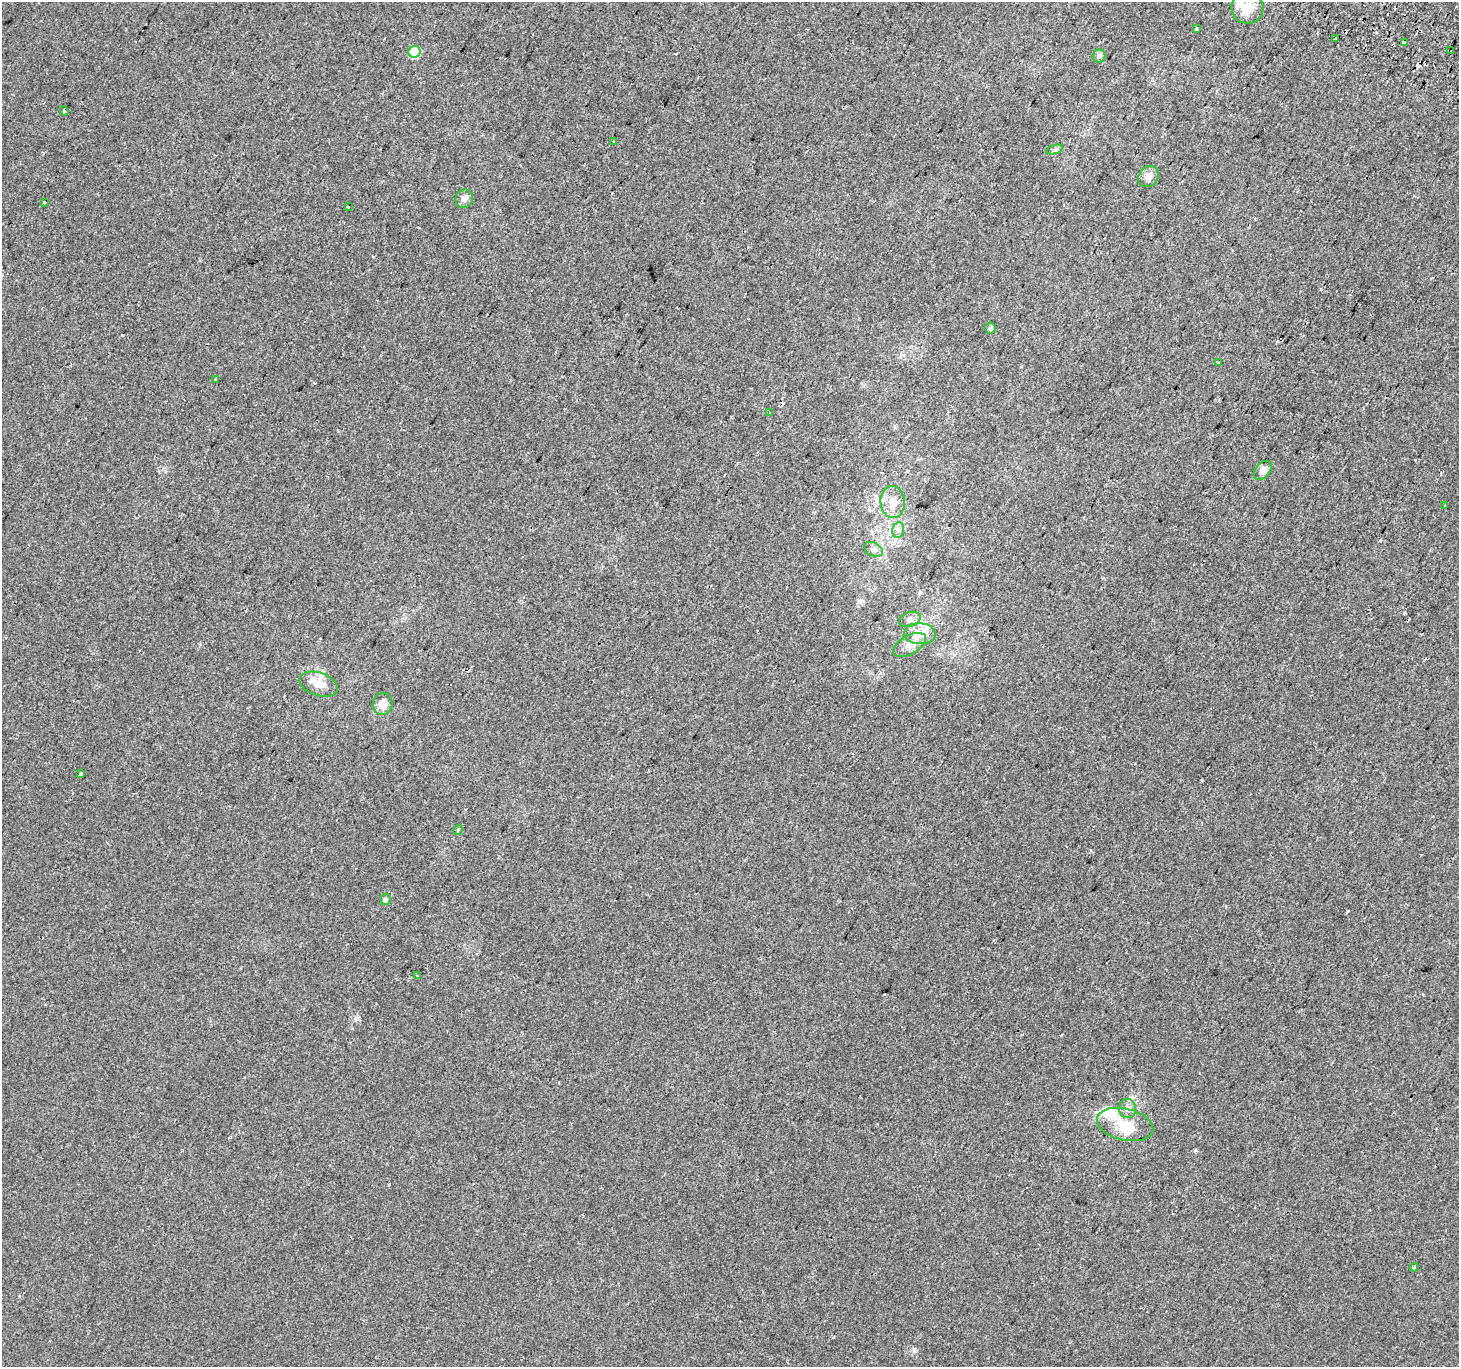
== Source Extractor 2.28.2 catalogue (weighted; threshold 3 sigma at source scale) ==
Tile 10 of 4 x 4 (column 2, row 3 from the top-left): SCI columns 1490-2946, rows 1665-3029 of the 5884 x 5991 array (HDU 1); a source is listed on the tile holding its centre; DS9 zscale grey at full resolution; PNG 1461 x 1369 px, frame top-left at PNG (2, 2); each listed source drawn as its Kron ellipse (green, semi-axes under 4 px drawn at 4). Shown black and unused: <1% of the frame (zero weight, under 2 of 3 exposures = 2% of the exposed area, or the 3 px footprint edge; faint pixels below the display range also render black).
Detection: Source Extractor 2.28.2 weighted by HDU 2 'WHT'; one run over the whole footprint, this tile lists its part. Background -5.38e-04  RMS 0.0034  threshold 0.0155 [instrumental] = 3 sigma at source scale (4.5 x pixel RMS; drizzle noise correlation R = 1.50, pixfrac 1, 0.0396/0.0396 arcsec/px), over >= 5 px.
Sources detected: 44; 1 inside a brighter object's white glare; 6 cosmic-ray / hot-pixel residue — neither listed nor drawn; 2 inside a brighter listed object's ellipse — not listed separately; the other 35 listed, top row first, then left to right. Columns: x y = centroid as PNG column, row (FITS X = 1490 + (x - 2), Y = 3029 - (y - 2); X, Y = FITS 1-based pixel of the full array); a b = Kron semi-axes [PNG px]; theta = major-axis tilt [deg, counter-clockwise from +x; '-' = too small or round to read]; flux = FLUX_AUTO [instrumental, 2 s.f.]
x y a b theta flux
1247 8 16 15 - 5.7
1197 29 4 3 - 4.6
1336 38 3 2 - 0.46
1404 43 4 3 - 1.1
1451 51 2 2 - 0.33
414 52 6 5 - 18
1099 56 6 6 - 0.85
64 111 4 4 - 0.56
614 141 3 3 - 0.7
1055 149 8 3 19 0.58
1148 176 11 9 53 2.2
464 199 9 8 - 1.7
45 202 3 3 - 0.9
348 207 3 3 - 1.2
990 328 5 5 - 0.53
1218 362 3 2 - 0.41
215 379 3 3 - 0.71
770 413 4 3 - 0.4
1263 470 11 7 49 1.8
893 502 16 12 -86 3.9
1445 505 3 3 - 1
898 530 8 6 78 1.1
873 549 10 6 -26 1.1
910 619 11 7 20 1.5
920 634 16 10 -3 4.1
909 645 18 9 30 3.3
319 684 20 11 -18 4.3
383 704 11 10 - 3
80 774 3 3 - 0.71
458 830 5 4 - 0.36
386 899 6 4 77 1
418 976 4 3 - 0.39
1128 1109 9 8 - 1.6
1125 1125 28 16 -13 8.2
1414 1267 4 4 - 0.41
Unlisted compact peaks at least as high as the median listed source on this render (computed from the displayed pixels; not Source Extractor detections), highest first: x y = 1195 1150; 1347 911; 1202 780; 356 1019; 914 1351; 122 335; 352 1028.